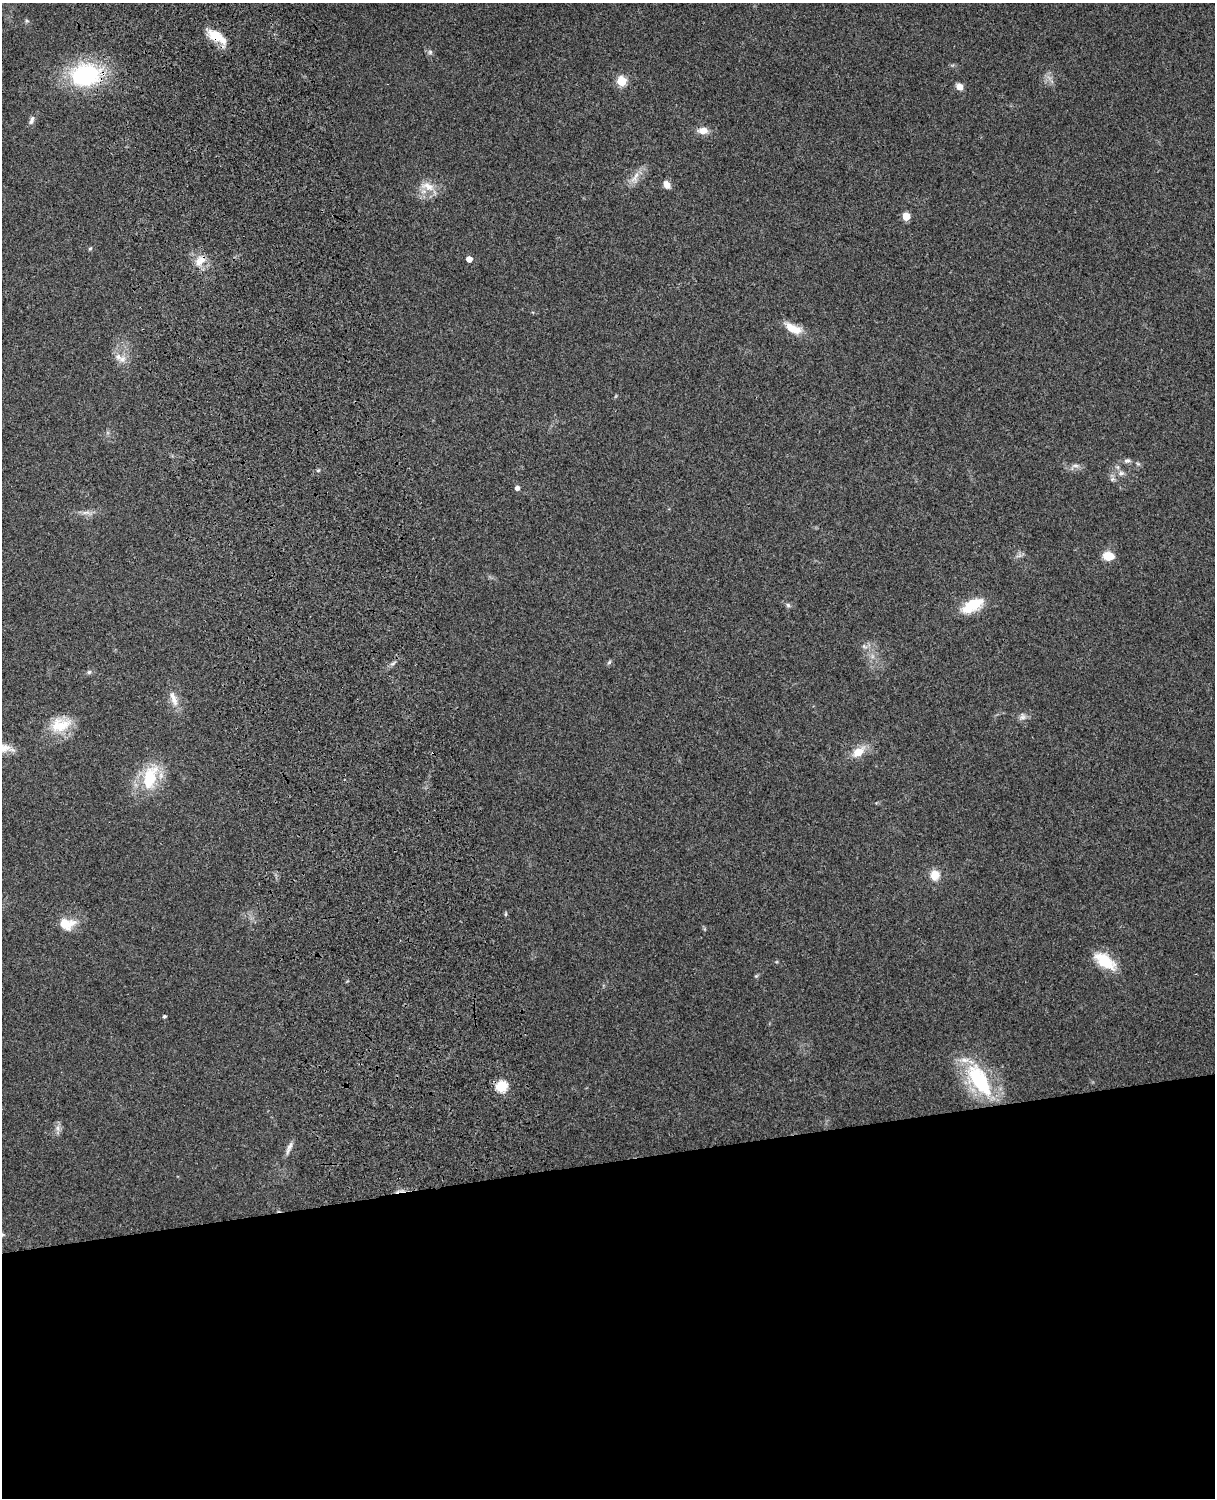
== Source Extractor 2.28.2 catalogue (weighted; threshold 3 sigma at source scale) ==
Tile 11 of 4 x 3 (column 3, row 3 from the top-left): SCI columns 2544-3756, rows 164-1659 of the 5089 x 4927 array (HDU 1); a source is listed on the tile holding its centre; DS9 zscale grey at full resolution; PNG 1217 x 1500 px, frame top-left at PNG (2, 3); no overlay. Shown black and unused: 23% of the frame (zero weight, under 3 of 4 exposures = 6% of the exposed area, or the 3 px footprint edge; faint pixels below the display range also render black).
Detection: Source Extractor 2.28.2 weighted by HDU 2 'WHT'; one run over the whole footprint, this tile lists its part. Background 0.277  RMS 0.0092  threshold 0.0412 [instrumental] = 3 sigma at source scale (4.5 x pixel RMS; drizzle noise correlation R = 1.50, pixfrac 1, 0.05/0.05 arcsec/px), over >= 5 px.
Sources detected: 46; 1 inside a brighter listed object's ellipse — not listed separately; the other 45 listed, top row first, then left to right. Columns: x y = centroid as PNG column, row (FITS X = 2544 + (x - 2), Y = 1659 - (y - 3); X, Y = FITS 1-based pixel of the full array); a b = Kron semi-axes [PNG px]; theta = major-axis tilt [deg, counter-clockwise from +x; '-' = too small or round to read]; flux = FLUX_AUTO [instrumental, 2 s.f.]
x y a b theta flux
27 21 6 4 -19 1.2
215 36 22 13 -29 18
430 52 6 6 - 2.1
85 75 30 22 5 99
621 81 5 5 - 52
959 86 8 6 -32 5.9
32 120 12 6 69 3.4
703 131 12 8 -3 8.2
635 177 18 6 56 7.3
667 185 9 6 -61 6
428 186 22 11 -19 13
906 216 5 5 - 19
90 248 6 4 3 1.1
469 259 4 4 - 8
202 260 14 12 -75 11
793 328 23 10 -25 15
122 359 11 9 16 6.7
1127 461 9 6 17 2.7
1075 466 11 4 4 3.2
318 470 6 3 19 1.2
1121 473 8 6 2 2.8
517 488 5 5 - 3.7
86 512 13 5 1 4.2
1108 556 12 8 -7 14
788 605 7 5 -45 1.8
973 605 24 11 28 28
864 646 9 4 -33 2.4
609 662 6 5 - 1.6
392 664 7 4 19 1.8
89 672 6 5 - 1.7
174 699 24 8 -70 9.2
1022 717 10 8 -80 3.8
60 725 27 18 12 25
858 752 14 10 32 14
150 778 28 15 74 42
935 875 11 10 - 11
506 914 6 4 89 1.1
67 924 22 15 0 15
1105 961 29 14 -35 26
756 976 5 5 - 1.1
164 1016 3 3 - 1.7
979 1080 46 20 -57 76
501 1086 6 5 - 76
58 1128 7 5 -90 3
289 1148 19 5 67 4.4
Overlapping masked pixels (flux is a lower limit): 3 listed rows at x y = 215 36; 85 75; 202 260